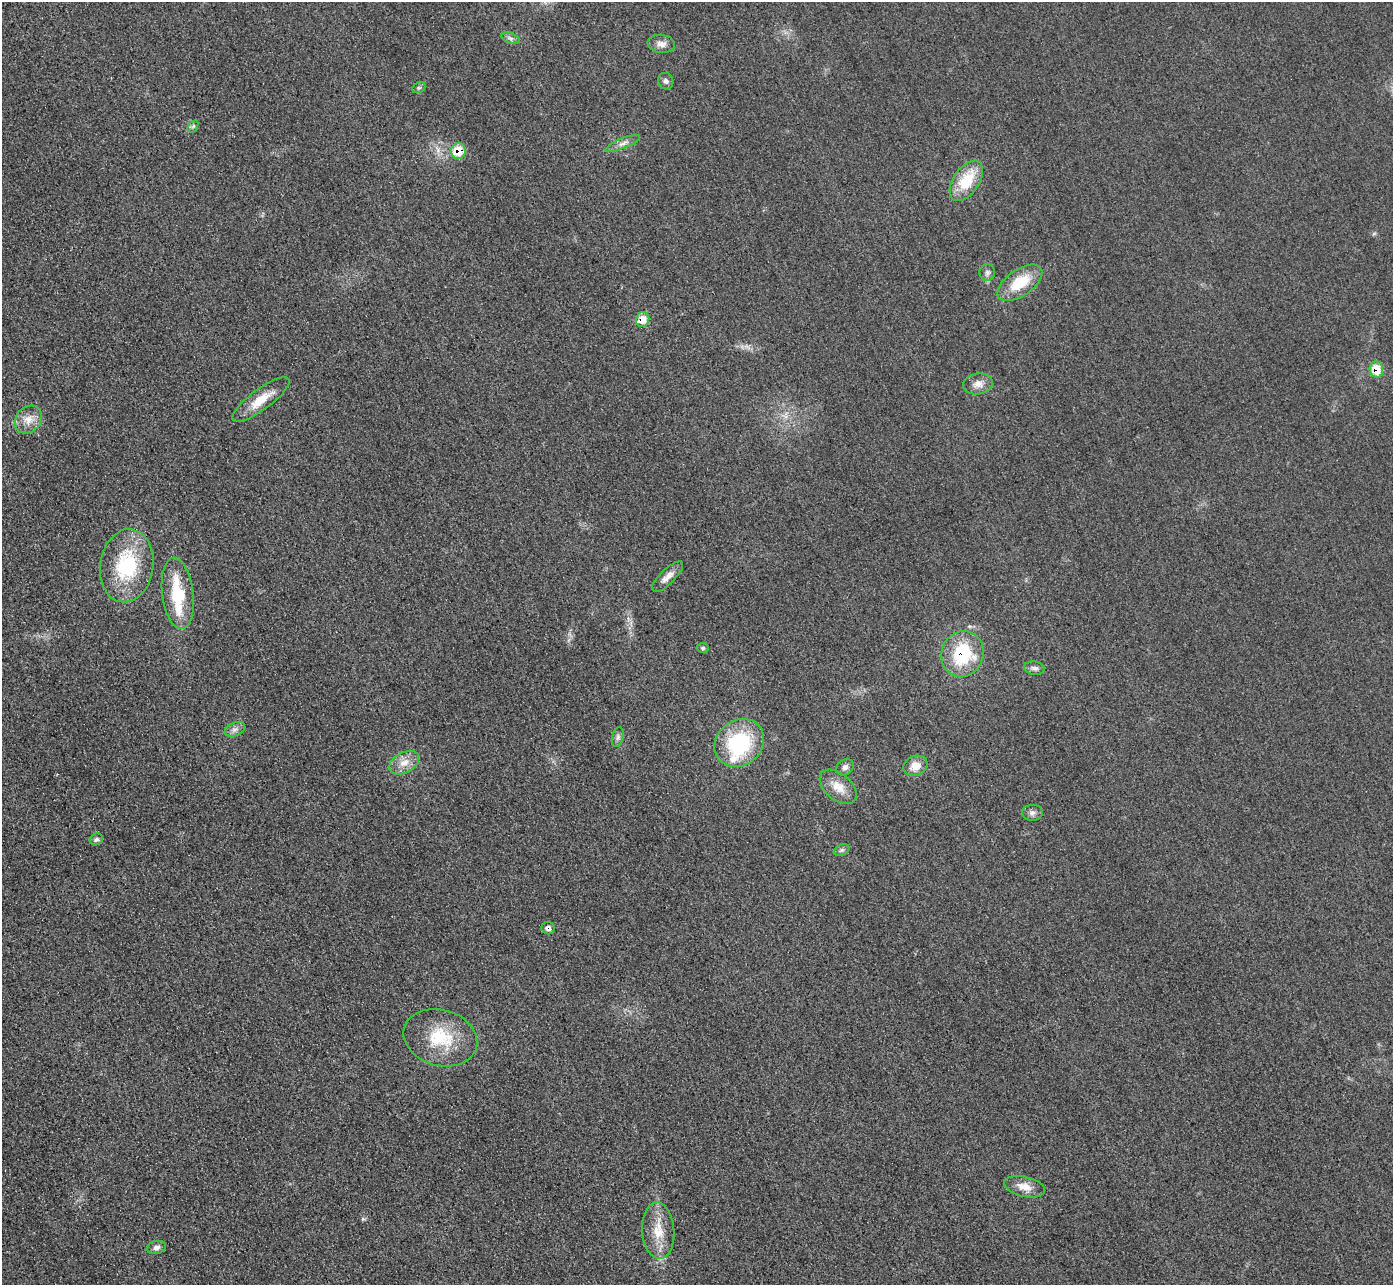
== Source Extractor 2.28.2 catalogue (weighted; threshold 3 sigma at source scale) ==
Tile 7 of 4 x 4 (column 3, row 2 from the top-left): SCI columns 2813-4203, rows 2874-4156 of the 5626 x 5614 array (HDU 1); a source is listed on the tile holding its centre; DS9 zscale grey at full resolution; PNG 1395 x 1287 px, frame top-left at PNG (2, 2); each listed source drawn as its Kron ellipse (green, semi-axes under 4 px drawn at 4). Shown black and unused: <1% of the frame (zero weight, under 3 of 4 exposures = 3% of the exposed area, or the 3 px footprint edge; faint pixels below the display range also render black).
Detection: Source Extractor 2.28.2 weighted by HDU 2 'WHT'; one run over the whole footprint, this tile lists its part. Background 0.0856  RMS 0.017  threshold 0.0786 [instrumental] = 3 sigma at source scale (4.5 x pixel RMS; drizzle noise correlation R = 1.50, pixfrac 1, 0.05/0.05 arcsec/px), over >= 5 px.
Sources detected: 38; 2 inside a brighter listed object's ellipse — not listed separately; the other 36 listed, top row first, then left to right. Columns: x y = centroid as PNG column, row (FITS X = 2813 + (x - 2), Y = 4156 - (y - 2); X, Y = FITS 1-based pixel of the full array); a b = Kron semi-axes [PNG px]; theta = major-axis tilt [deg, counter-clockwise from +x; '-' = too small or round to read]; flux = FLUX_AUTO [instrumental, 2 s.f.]
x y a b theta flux
511 38 10 5 -21 5
661 44 14 9 -8 11
666 81 8 7 - 5.4
419 88 7 5 28 3.3
193 126 7 4 56 3.1
623 143 18 5 22 9.8
458 151 8 7 - 46
966 181 23 13 56 61
987 272 8 8 - 5.7
1020 283 25 13 35 57
643 319 7 6 - 30
1376 370 8 6 -77 41
978 384 15 10 7 14
261 400 34 10 37 38
28 420 15 12 51 20
127 566 37 26 81 130
668 577 20 7 44 14
178 593 36 15 -83 84
703 648 6 5 - 2.8
962 654 23 21 71 110
1035 668 10 6 -10 6.3
235 729 11 6 21 7.6
618 737 10 5 76 5.3
739 743 26 22 38 150
404 763 16 10 29 20
915 766 12 9 20 19
845 767 9 7 39 6.7
838 787 22 13 -41 27
1032 813 10 8 4 7.2
96 839 7 5 26 4.6
842 850 8 5 27 4.2
548 928 6 6 - 6.1
440 1038 37 28 -16 89
1025 1187 21 10 -14 21
658 1231 28 16 -86 42
157 1247 9 6 13 6.3
Overlapping masked pixels (flux is a lower limit): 5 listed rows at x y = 458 151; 643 319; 1376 370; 962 654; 548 928